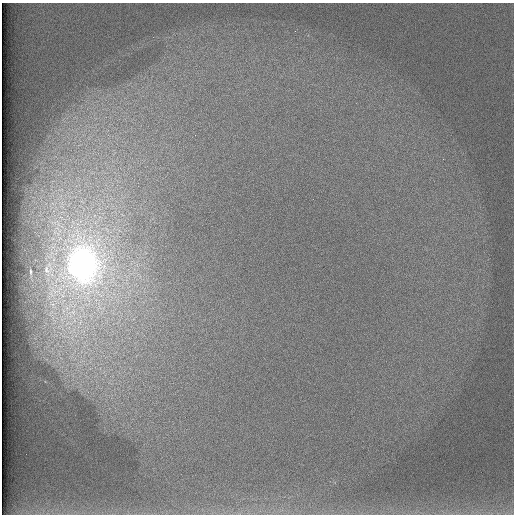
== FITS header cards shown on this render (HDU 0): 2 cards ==
NAXIS1  =                  512 /
NAXIS2  =                  512 /

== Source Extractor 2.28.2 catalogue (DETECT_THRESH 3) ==
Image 512 x 512 px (HDU 0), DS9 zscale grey, 1 PNG px = 1 image px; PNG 516 x 516 px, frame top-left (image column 1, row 512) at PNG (2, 3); no overlay
Background 97.6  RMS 2.9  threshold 8.59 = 3 sigma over >= 5 px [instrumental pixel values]
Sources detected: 4; all 4 listed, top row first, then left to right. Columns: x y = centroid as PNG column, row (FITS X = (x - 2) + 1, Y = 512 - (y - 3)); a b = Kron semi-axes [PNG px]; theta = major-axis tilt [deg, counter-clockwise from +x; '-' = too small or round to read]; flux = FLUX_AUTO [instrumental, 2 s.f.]
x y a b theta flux
83 264 40 32 -89 89000
47 270 15 13 4 2300
31 272 4 2 - 230
72 312 17 10 9 3400